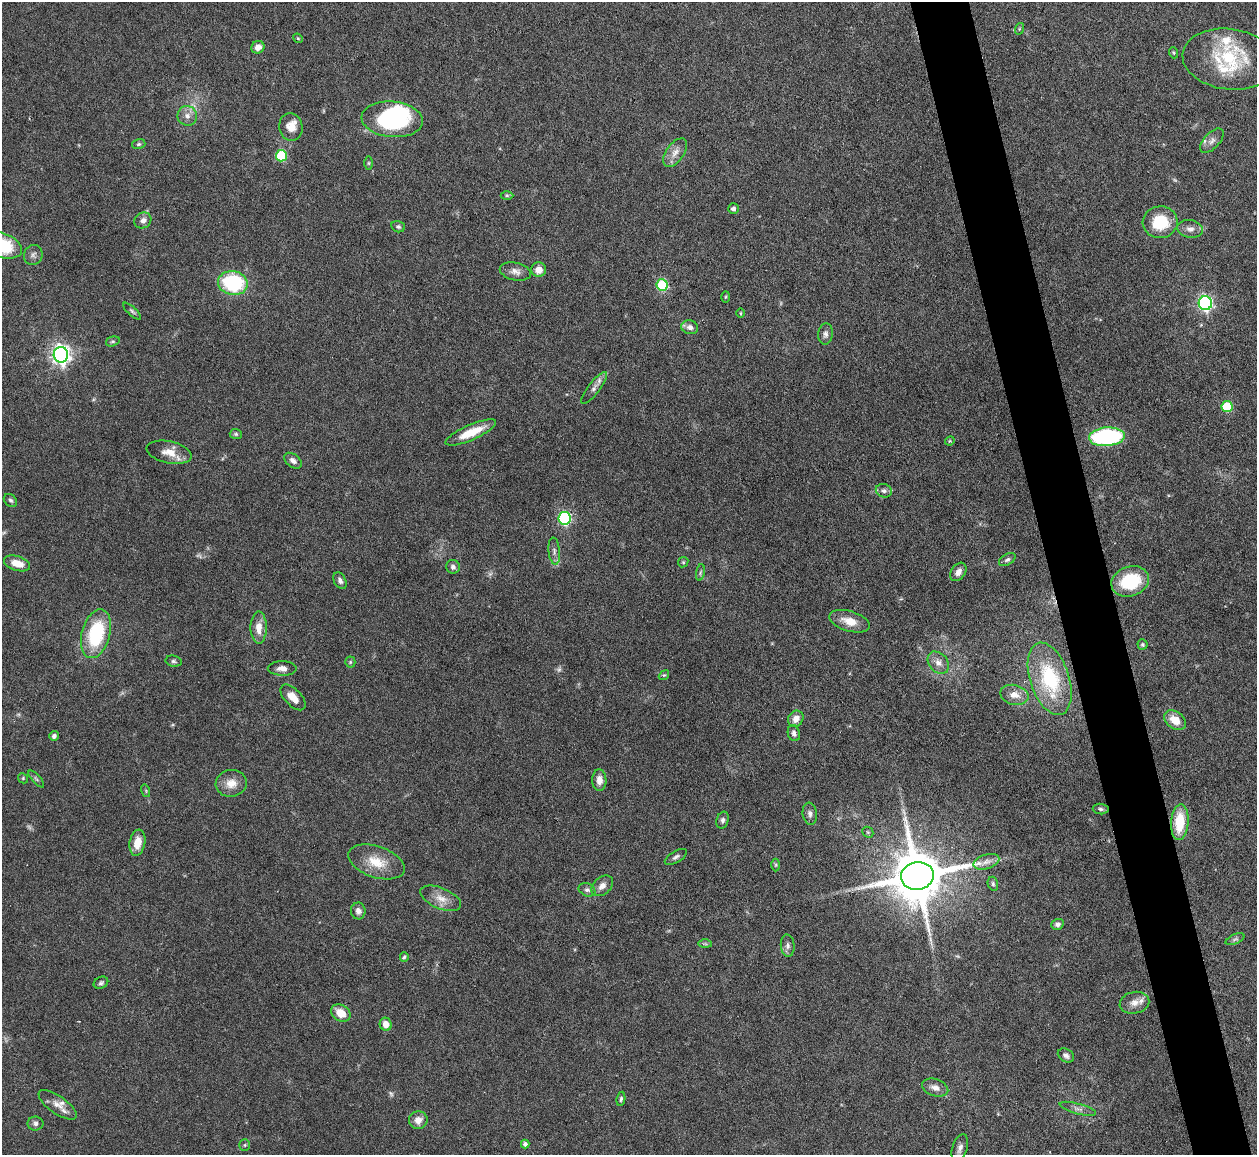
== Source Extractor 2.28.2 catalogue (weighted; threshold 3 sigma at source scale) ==
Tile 6 of 4 x 4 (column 2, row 2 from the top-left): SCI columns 1256-2510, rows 2561-3713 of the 5021 x 5000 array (HDU 1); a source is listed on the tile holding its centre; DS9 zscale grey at full resolution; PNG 1259 x 1157 px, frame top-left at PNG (2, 2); each listed source drawn as its Kron ellipse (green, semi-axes under 4 px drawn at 4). Shown black and unused: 5% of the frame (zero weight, under 3 of 6 exposures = <1% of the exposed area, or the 3 px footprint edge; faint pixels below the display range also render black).
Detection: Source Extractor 2.28.2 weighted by HDU 2 'WHT'; one run over the whole footprint, this tile lists its part. Background 0.146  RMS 0.0041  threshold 0.0169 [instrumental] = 3 sigma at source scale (4.09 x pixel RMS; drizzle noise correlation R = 1.36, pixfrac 0.8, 0.05/0.05 arcsec/px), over >= 5 px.
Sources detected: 122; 7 too faint to see at this stretch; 1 inside a brighter object's white glare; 1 long thin detection or spike segment (spike, bleed or trail) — neither listed nor drawn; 4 inside a brighter listed object's ellipse — not listed separately; the other 109 listed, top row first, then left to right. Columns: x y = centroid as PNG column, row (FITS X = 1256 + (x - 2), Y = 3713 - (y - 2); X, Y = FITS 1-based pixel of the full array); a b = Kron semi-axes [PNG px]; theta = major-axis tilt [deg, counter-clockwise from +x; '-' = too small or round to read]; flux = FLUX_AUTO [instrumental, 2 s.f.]
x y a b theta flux
1019 29 6 3 72 0.47
298 38 5 4 - 0.45
258 47 7 6 - 3.1
1174 53 6 3 -71 0.47
1229 59 47 30 -7 29
187 116 10 9 - 2.5
392 119 30 18 -5 41
291 127 14 11 -76 4.4
1212 141 15 8 47 2.4
139 144 7 5 16 0.64
675 153 16 9 55 3.2
281 156 5 5 - 27
368 163 6 4 90 0.53
507 195 6 4 0 0.58
733 209 5 5 - 1.2
143 220 9 7 36 2
1160 222 17 16 - 14
398 227 7 5 -15 0.84
1190 229 13 8 -8 2.5
2 245 21 12 -19 23
33 255 10 9 - 1.6
539 270 7 7 - 3.4
515 271 16 9 -12 2.6
233 283 15 12 -11 33
662 285 6 5 - 31
726 297 6 4 88 0.44
1205 303 7 6 - 92
132 311 11 4 -42 0.84
741 313 5 3 - 0.35
690 327 8 7 - 1.9
825 334 11 7 84 1.5
113 341 7 5 16 0.75
61 355 8 7 - 190
594 388 20 6 52 2.3
1227 407 5 5 - 21
471 432 27 7 24 9.4
236 434 6 5 - 0.64
1107 437 18 9 4 50
950 441 5 4 - 0.48
169 452 23 11 -12 5.5
293 461 10 6 -37 1.8
884 491 8 6 -21 1.4
10 500 7 5 -43 0.89
564 518 6 6 - 49
554 551 13 5 -84 1.6
1007 560 9 5 31 1
683 562 5 5 - 0.55
17 563 13 7 -16 5.4
453 567 7 6 - 1.3
700 572 8 4 80 0.83
958 572 10 7 56 2.3
340 581 9 6 -64 1.4
1130 581 19 14 19 22
850 621 21 10 -17 5.8
259 627 16 8 90 4.7
96 634 25 14 75 27
1142 644 5 5 - 0.62
174 661 8 5 -11 0.87
350 662 5 5 - 0.58
938 663 12 9 -50 3
282 668 14 7 -1 2.7
664 675 5 4 - 0.5
1050 679 37 19 -72 32
1014 695 14 10 -13 3.8
293 697 16 8 -46 4.3
796 719 8 7 - 2.6
1175 720 12 8 -36 6
794 733 8 6 -72 1.4
54 736 5 5 - 1
23 778 5 4 - 0.5
36 779 10 4 -48 0.78
599 780 10 7 -89 3
231 783 15 13 8 4.9
146 791 6 4 -73 0.54
1101 809 8 5 -4 0.85
810 814 11 7 -82 1.4
722 820 8 6 73 1.1
1180 822 18 8 86 13
868 832 6 5 - 0.59
137 843 13 8 80 5.2
676 857 12 5 31 1.3
376 862 29 15 -19 9.4
986 862 13 7 17 2.7
776 865 6 4 89 0.58
917 876 16 14 12 2800
993 884 7 5 -75 0.71
602 886 12 8 40 2.5
587 890 9 6 -24 1.2
441 898 22 10 -23 4.5
358 911 8 7 - 1.7
1057 924 6 5 - 1.3
1235 939 10 5 24 0.86
705 944 7 4 -1 0.63
788 946 11 7 -85 1.5
404 957 5 4 - 0.64
101 983 7 5 26 0.9
1134 1003 15 11 12 3.4
341 1013 10 8 -32 5.7
386 1024 7 6 - 3.6
1066 1055 8 6 -32 1.3
935 1088 13 8 -18 2.7
621 1099 7 4 81 0.75
58 1105 22 8 -35 3.8
1078 1109 19 5 -15 1.8
418 1120 9 9 - 3.1
35 1124 8 7 - 1.3
525 1144 4 4 - 1.3
245 1145 6 5 - 0.65
960 1148 14 7 72 2.1
Isophote crosses this tile's border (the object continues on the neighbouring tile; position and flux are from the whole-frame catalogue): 2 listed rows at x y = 1229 59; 2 245